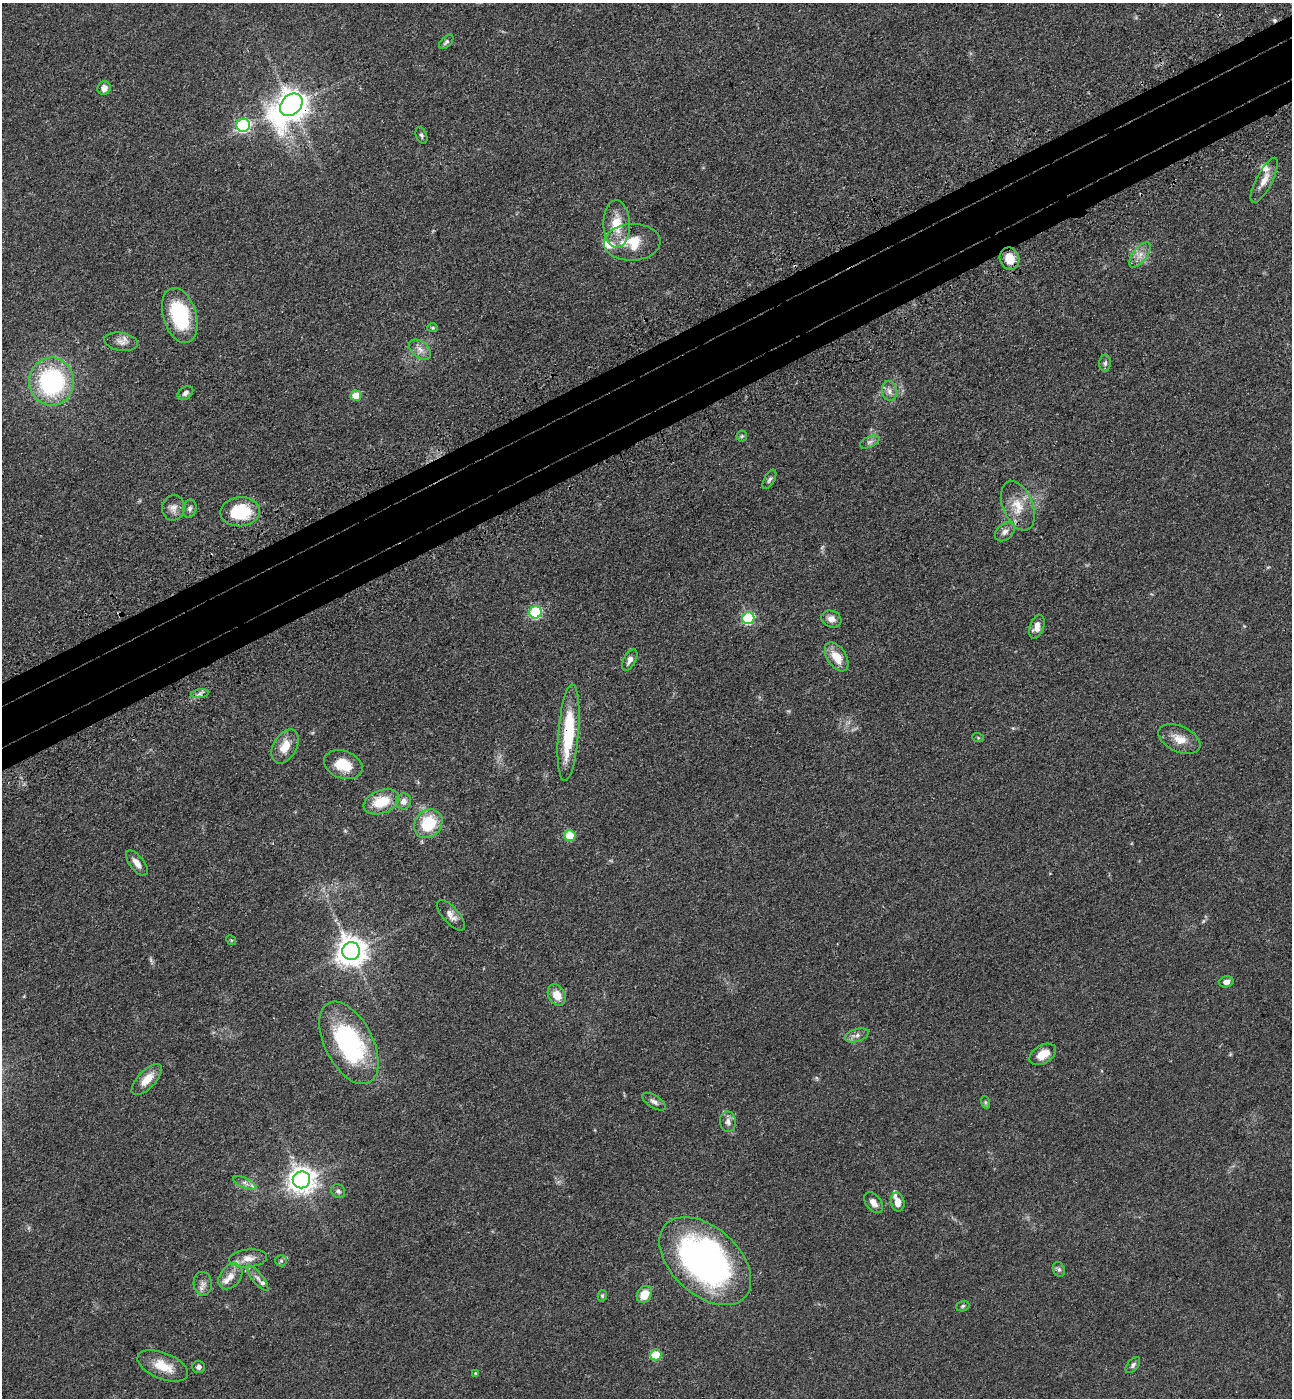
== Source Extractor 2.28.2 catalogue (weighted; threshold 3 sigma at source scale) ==
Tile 10 of 4 x 4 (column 2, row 3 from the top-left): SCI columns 1522-2811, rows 1488-2883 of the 5756 x 5768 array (HDU 1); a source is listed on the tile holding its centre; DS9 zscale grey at full resolution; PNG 1294 x 1400 px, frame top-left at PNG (2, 3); each listed source drawn as its Kron ellipse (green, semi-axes under 4 px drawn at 4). Shown black and unused: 6% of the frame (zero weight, under 3 of 4 exposures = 6% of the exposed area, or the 3 px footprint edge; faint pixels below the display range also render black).
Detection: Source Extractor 2.28.2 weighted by HDU 2 'WHT'; one run over the whole footprint, this tile lists its part. Background 0.0425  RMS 0.005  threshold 0.0225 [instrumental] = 3 sigma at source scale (4.5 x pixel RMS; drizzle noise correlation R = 1.50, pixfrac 1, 0.05/0.05 arcsec/px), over >= 5 px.
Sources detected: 86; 3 too faint to see at this stretch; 1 cosmic-ray / hot-pixel residue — neither listed nor drawn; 6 inside a brighter listed object's ellipse — not listed separately; the other 76 listed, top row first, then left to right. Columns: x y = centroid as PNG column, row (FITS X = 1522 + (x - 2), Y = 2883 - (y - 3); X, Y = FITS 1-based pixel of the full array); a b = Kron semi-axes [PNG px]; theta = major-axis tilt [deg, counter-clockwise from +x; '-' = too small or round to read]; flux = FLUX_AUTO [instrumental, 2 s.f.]
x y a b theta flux
446 42 9 5 45 1.2
104 88 7 6 - 3
291 105 13 9 46 780
243 125 7 6 - 77
421 135 9 5 -68 1
1264 180 25 8 63 5
617 224 24 13 -88 11
632 242 28 18 3 14
1140 255 15 7 52 3.7
1009 259 11 10 - 7.1
180 316 28 16 -73 33
433 328 5 4 - 0.64
121 342 17 9 -9 3.3
420 350 12 8 -40 3.2
1105 363 8 6 89 1.4
52 382 24 22 90 66
889 391 10 7 -83 2.4
185 393 9 6 37 1.6
356 396 5 5 - 7
742 436 5 5 - 0.74
870 442 10 5 24 1.5
769 479 11 5 62 1.4
1018 506 26 15 -68 10
173 508 12 11 - 3.4
190 509 9 6 78 1.6
240 512 20 14 4 23
1005 532 11 7 41 2.4
535 612 6 6 - 51
748 618 6 6 - 48
831 619 10 8 -20 2.9
1037 627 12 7 71 3.7
837 657 16 9 -57 8
630 660 12 6 61 2.4
200 694 9 4 8 1.3
568 733 48 10 85 29
978 738 6 3 -20 0.56
1179 739 22 13 -25 6.8
285 746 18 11 61 7.8
343 765 20 13 -20 11
404 801 8 7 - 2.6
381 802 18 11 21 13
428 824 15 13 48 21
570 836 5 5 - 19
137 863 15 7 -52 4
451 915 19 8 -48 3.3
231 940 5 4 - 0.53
351 951 9 9 - 690
1226 982 7 5 14 2.6
557 995 11 8 -62 6.6
857 1035 12 6 16 2.4
349 1043 45 24 -63 70
1043 1054 14 9 31 6.4
147 1080 19 9 46 7.3
654 1102 13 6 -32 2.1
985 1102 6 4 -72 0.7
728 1122 10 8 -82 2.5
301 1180 9 8 - 500
245 1183 12 5 -24 2.2
338 1191 7 6 - 1.3
873 1202 12 7 -52 3.5
898 1202 9 6 -79 4
248 1258 19 9 6 4.5
281 1261 6 5 - 0.98
705 1261 54 33 -42 170
1059 1269 8 6 -68 1.2
230 1276 14 10 52 4.3
258 1278 15 5 -51 2.2
203 1284 12 9 -85 2.6
644 1294 9 7 55 7.1
602 1296 5 4 - 0.82
963 1306 7 5 19 0.95
656 1355 5 5 - 22
1133 1365 9 5 50 1.3
163 1366 27 13 -22 10
199 1367 6 6 - 1.4
475 1373 4 3 - 0.42
Overlapping masked pixels (flux is a lower limit): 3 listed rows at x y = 291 105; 1009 259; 568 733